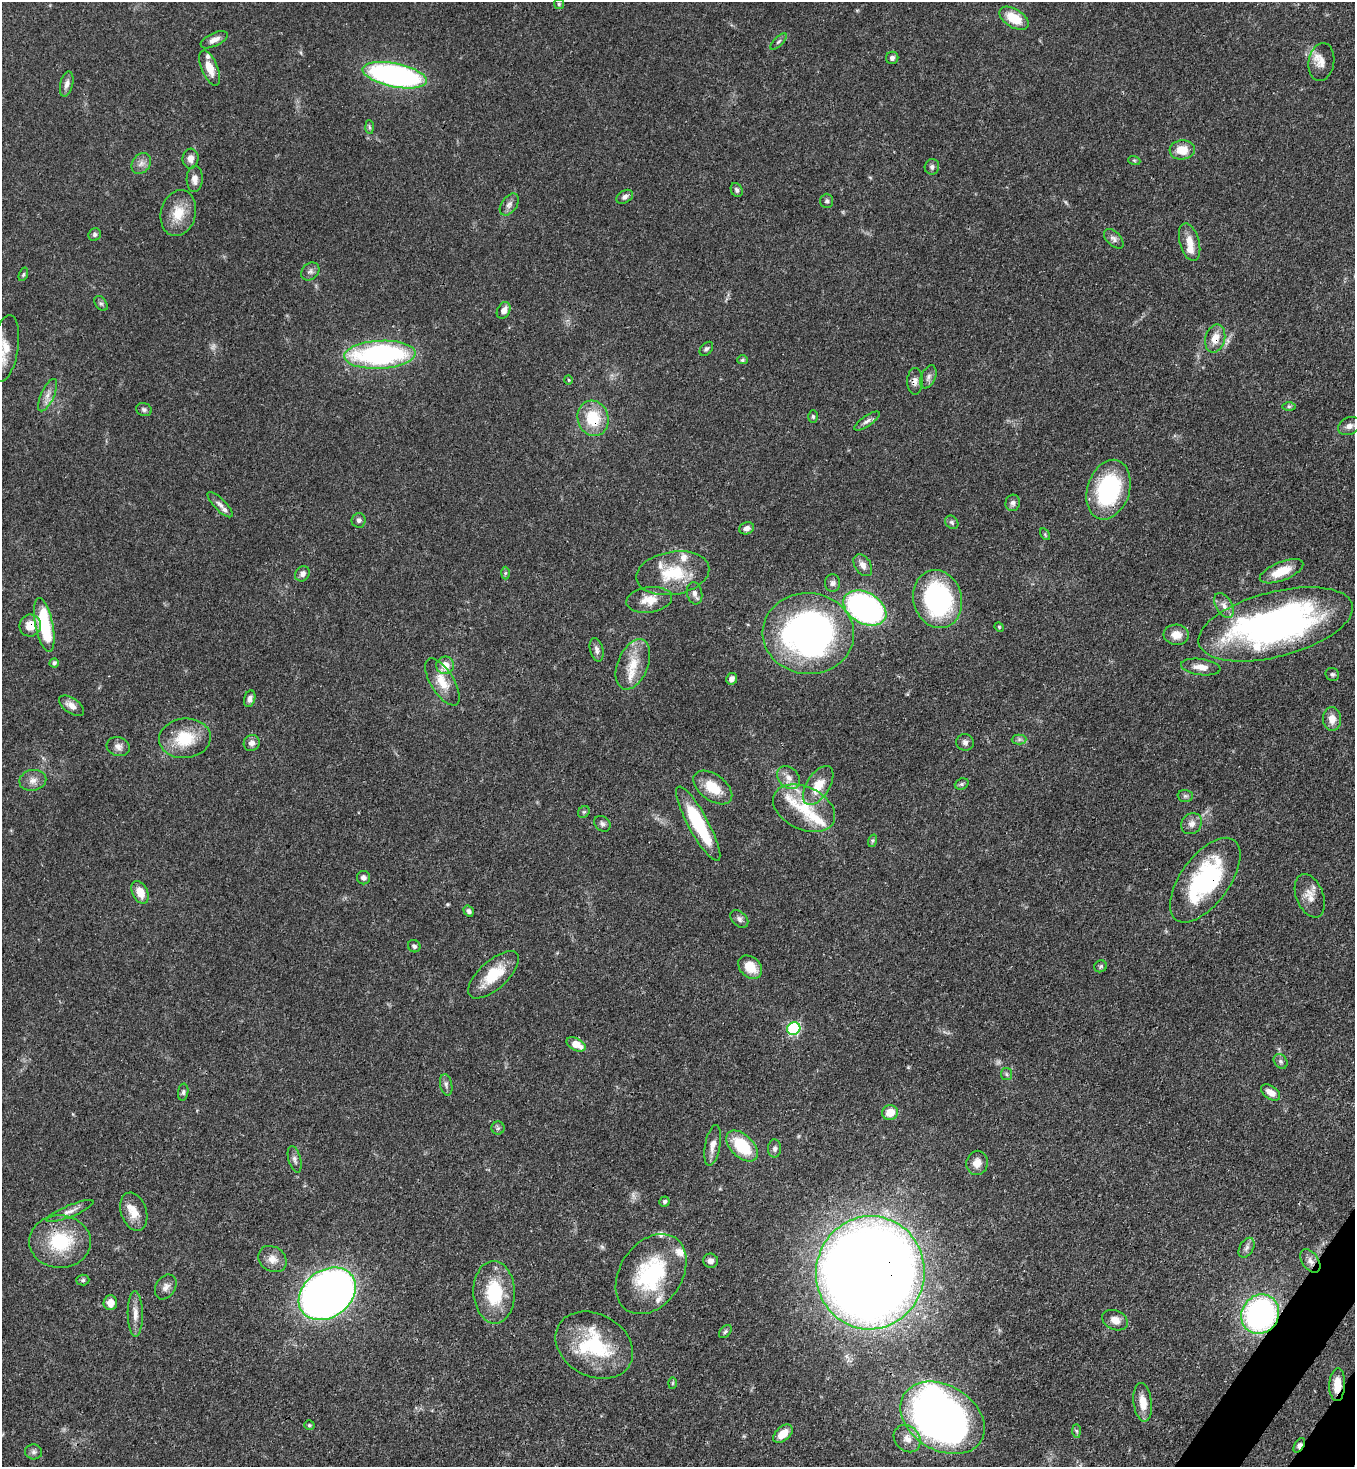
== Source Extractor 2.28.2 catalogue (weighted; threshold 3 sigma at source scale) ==
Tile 6 of 4 x 4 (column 2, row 2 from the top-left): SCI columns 1717-3069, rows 2991-4455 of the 6001 x 5979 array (HDU 1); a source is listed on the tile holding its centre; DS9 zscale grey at full resolution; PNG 1357 x 1469 px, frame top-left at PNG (2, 2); each listed source drawn as its Kron ellipse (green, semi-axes under 4 px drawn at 4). Shown black and unused: <1% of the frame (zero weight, under 3 of 4 exposures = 7% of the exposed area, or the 3 px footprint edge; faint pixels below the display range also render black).
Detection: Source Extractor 2.28.2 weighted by HDU 2 'WHT'; one run over the whole footprint, this tile lists its part. Background 0.0679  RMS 0.0035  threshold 0.0158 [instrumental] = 3 sigma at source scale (4.5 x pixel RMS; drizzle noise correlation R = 1.50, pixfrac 1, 0.05/0.05 arcsec/px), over >= 5 px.
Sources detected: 163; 1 too faint to see at this stretch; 1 inside a brighter object's white glare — neither listed nor drawn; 12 inside a brighter listed object's ellipse — not listed separately; the other 149 listed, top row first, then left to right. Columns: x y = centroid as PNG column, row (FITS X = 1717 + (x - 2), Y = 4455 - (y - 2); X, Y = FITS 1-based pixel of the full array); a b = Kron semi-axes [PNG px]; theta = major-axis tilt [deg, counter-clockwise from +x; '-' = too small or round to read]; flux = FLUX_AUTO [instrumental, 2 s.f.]
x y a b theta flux
559 4 5 5 - 0.51
1014 18 16 9 -32 8.1
214 40 15 6 26 2.1
778 42 10 4 45 0.79
892 58 6 6 - 1.1
1321 62 19 12 80 3.8
210 68 18 8 -67 4.9
395 75 33 12 -11 94
67 84 13 6 77 1.7
369 127 7 4 -88 0.65
1182 150 12 9 5 5.6
190 159 10 8 84 2.4
1134 160 6 4 -19 0.46
141 164 11 9 54 1.9
932 167 8 7 - 1
195 179 13 8 88 2.6
737 190 7 5 -66 0.97
625 197 9 6 31 1.2
827 201 7 6 - 0.78
509 204 12 7 54 1.7
178 213 23 17 75 7.7
95 235 6 6 - 0.85
1114 239 12 7 -45 1.4
1190 242 19 9 -74 4.5
310 271 10 8 45 1.3
23 274 7 4 70 0.51
101 303 8 5 -52 0.78
504 310 9 6 60 2.5
1215 339 14 10 76 4.3
5 349 34 13 81 6.5
706 349 8 5 49 0.82
380 355 36 14 3 72
742 360 5 4 - 0.53
928 377 12 7 66 1.5
568 380 5 3 - 0.33
915 381 13 7 89 1.8
48 395 17 6 65 2.4
1289 406 6 4 0 0.65
144 409 8 6 -19 0.91
813 417 6 4 -87 0.62
593 418 18 15 -73 12
867 421 15 5 34 1.5
1349 426 11 8 26 2
1108 490 30 21 72 37
1013 503 8 7 - 1.1
220 505 17 6 -45 1.6
359 520 7 7 - 1.1
952 522 7 6 - 0.76
747 528 7 6 - 1.4
1045 534 6 4 -57 0.43
863 565 12 8 -56 2
1282 571 23 9 22 7.9
505 573 6 4 89 0.52
673 573 37 21 10 15
302 574 8 6 49 1.6
833 583 8 7 - 1.1
695 593 11 7 -79 1.6
938 599 29 24 -75 60
649 600 23 12 8 5.7
1224 605 13 8 -58 2.4
865 608 23 15 -30 94
1276 624 79 32 14 150
44 625 27 9 -78 24
30 626 11 10 - 4.7
999 627 5 4 - 0.4
808 634 46 40 -4 120
1176 635 13 10 -5 3.9
597 650 12 6 -76 1.5
54 663 4 4 - 0.88
633 664 26 15 68 8.3
445 665 9 8 - 4.5
1201 667 20 8 -8 3.7
1332 674 7 6 - 0.75
732 679 6 5 - 1.5
442 682 27 11 -58 6.2
250 699 8 5 73 1.4
72 706 14 7 -35 2.5
1332 719 12 9 -86 2.9
185 738 26 20 6 13
1019 740 7 5 1 0.88
965 742 9 8 - 1.3
252 743 8 7 - 1.8
118 747 12 9 -16 1.9
789 778 13 9 -45 2.8
33 780 13 10 11 2.6
962 784 7 5 21 0.76
818 785 22 11 58 7
713 787 22 13 -36 8.4
1185 796 8 6 -1 0.77
804 808 33 21 -25 14
584 812 6 5 - 0.58
602 824 9 7 -41 1
698 824 42 10 -61 24
1192 824 11 9 45 2.1
872 841 6 4 72 0.55
363 878 6 6 - 1.2
1205 880 49 24 54 46
140 892 12 7 -63 4.6
1310 896 23 13 -68 4.4
469 911 6 4 -56 0.93
739 919 10 7 -45 1.2
414 946 6 6 - 0.98
1100 966 6 6 - 0.65
750 967 13 10 -42 6.7
493 975 31 14 42 11
794 1029 7 6 - 41
576 1044 10 6 -28 4.8
1281 1061 8 6 -53 0.96
1006 1074 6 5 - 0.69
446 1085 11 6 -79 1.2
183 1092 8 5 83 0.84
1270 1092 11 6 -34 2.9
890 1113 8 7 - 4.8
498 1128 6 6 - 0.75
713 1145 21 7 80 2.9
742 1146 19 11 -44 15
775 1148 9 6 88 1.3
295 1159 13 6 -75 1.4
977 1163 12 10 79 3.4
664 1202 5 5 - 0.87
70 1211 25 6 22 2.3
134 1212 20 12 -71 5.2
60 1242 31 26 -2 20
1247 1248 11 6 59 1.3
272 1259 15 12 -35 3.3
711 1261 7 7 - 1.6
1310 1261 13 8 -55 2.2
870 1273 57 54 81 970
651 1274 43 31 56 33
83 1280 6 5 - 0.65
166 1287 13 9 57 2
494 1292 31 20 -88 19
327 1294 31 23 35 300
110 1303 7 7 - 2.8
135 1314 23 7 -89 3.2
1260 1314 20 18 56 84
1115 1320 13 9 -24 2.9
725 1331 8 5 48 0.74
594 1345 41 31 -29 28
672 1383 6 4 88 0.44
1337 1385 16 8 87 5.7
1143 1402 19 9 -83 5.1
942 1418 45 32 -31 190
309 1425 5 4 - 0.58
1077 1431 7 4 -89 0.61
783 1434 11 7 41 4.5
907 1439 15 12 -47 3.6
1299 1445 8 4 57 1.5
33 1452 8 7 - 1.2
Overlapping masked pixels (flux is a lower limit): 11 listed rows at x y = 1215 339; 915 381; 593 418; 1276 624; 30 626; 1205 880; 1310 1261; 870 1273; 1260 1314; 1337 1385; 1299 1445
Isophote crosses this tile's border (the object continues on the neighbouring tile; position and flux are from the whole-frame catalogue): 1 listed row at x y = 5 349